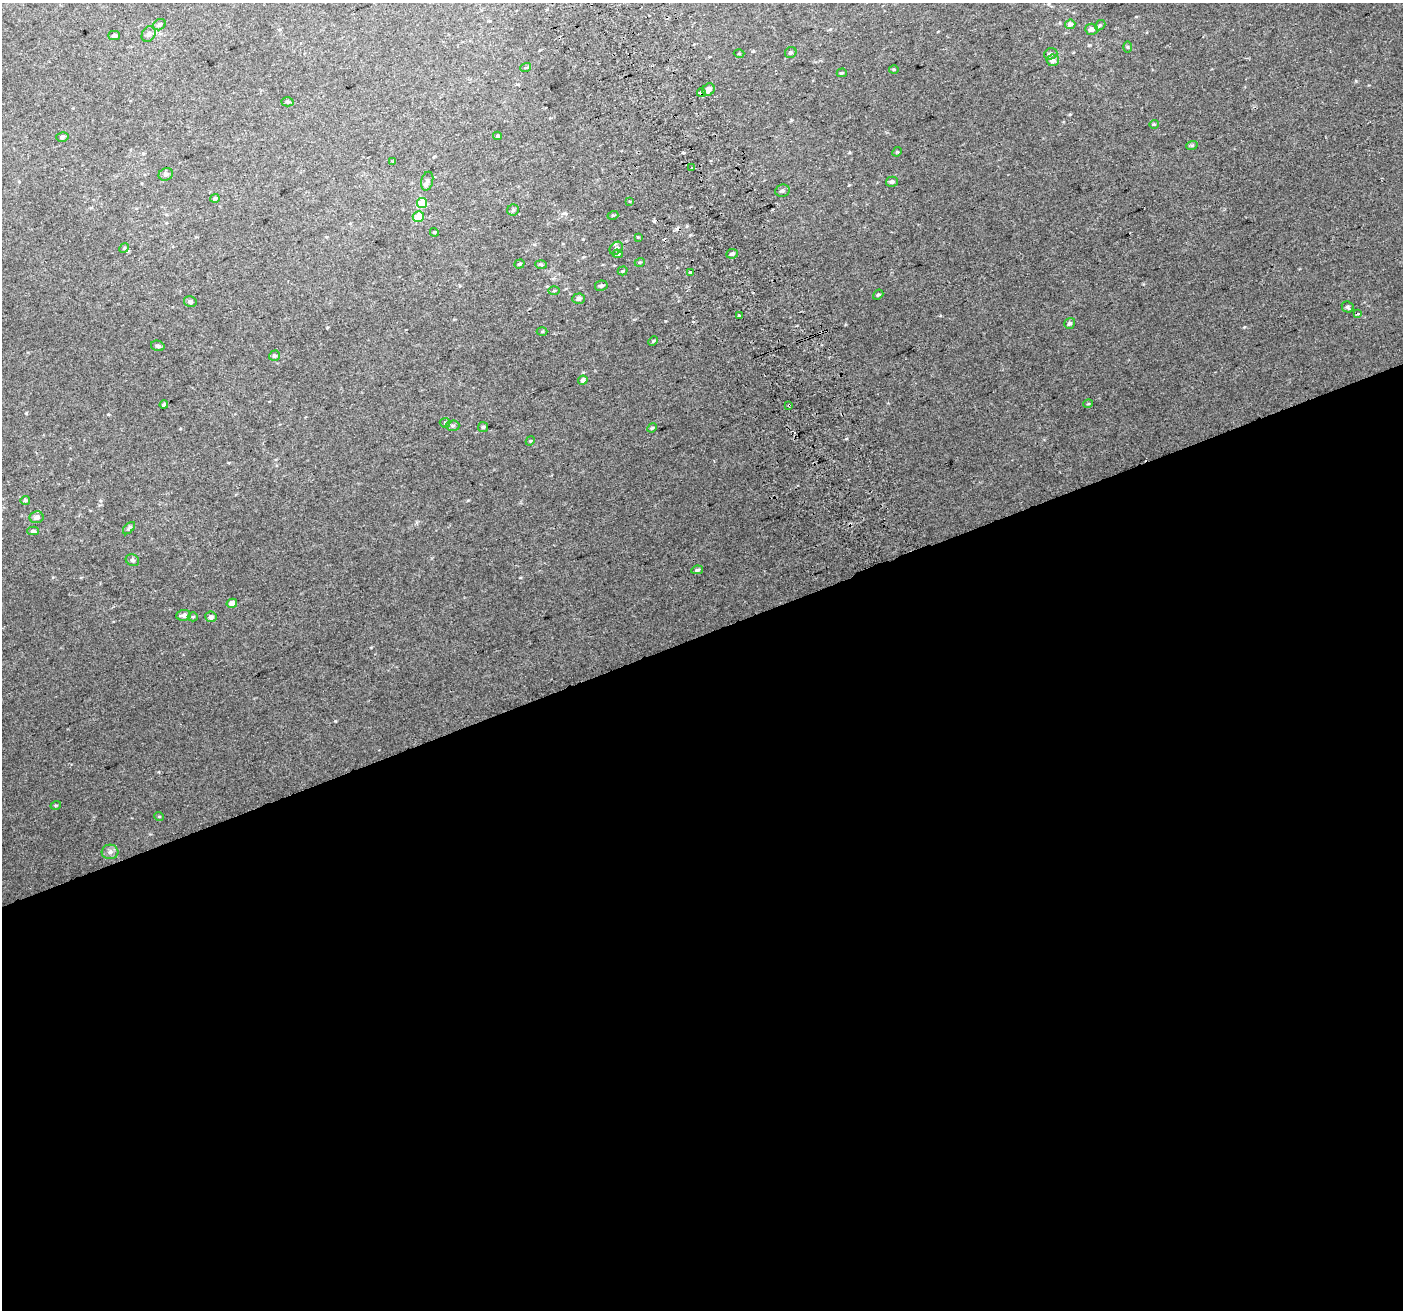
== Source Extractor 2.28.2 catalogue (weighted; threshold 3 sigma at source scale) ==
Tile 15 of 4 x 4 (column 3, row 4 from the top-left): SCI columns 2847-4247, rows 159-1466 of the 5688 x 5494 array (HDU 1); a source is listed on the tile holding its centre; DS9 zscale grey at full resolution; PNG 1405 x 1312 px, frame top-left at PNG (2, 3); each listed source drawn as its Kron ellipse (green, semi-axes under 4 px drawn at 4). Shown black and unused: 52% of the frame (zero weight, under 2 of 3 exposures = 2% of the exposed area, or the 3 px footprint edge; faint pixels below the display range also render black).
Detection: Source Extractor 2.28.2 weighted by HDU 2 'WHT'; one run over the whole footprint, this tile lists its part. Background 0.0744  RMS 0.014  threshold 0.063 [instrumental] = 3 sigma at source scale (4.5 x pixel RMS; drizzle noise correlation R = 1.50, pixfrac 1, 0.0396/0.0396 arcsec/px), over >= 5 px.
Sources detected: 84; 3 cosmic-ray / hot-pixel residue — neither listed nor drawn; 1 inside a brighter listed object's ellipse — not listed separately; the other 80 listed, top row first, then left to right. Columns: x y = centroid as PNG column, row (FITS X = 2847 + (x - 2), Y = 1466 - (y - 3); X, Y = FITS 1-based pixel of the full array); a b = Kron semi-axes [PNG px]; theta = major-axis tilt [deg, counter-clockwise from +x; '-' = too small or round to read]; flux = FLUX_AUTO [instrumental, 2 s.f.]
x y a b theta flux
1070 24 5 4 - 5.9
159 25 7 5 32 3
1100 25 6 4 42 1.9
1091 29 6 5 - 5.9
149 34 8 6 64 3.9
114 35 5 4 - 2.7
1128 47 6 4 -90 1.5
791 52 6 5 - 2.5
739 53 5 3 - 1.2
1051 54 7 5 19 4
1053 60 6 6 - 6.8
526 67 5 3 - 1.4
894 70 5 3 - 1.4
842 73 5 4 - 1.5
709 90 7 5 49 7.7
701 93 4 3 - 100
288 102 6 4 3 2.1
1154 124 4 4 - 1.4
498 136 4 3 - 2.1
62 137 6 5 - 2.4
1192 145 6 4 19 1.7
897 152 5 4 - 1.3
393 162 3 2 - 1.9
692 168 3 2 - 1.6
166 174 7 6 - 3.4
427 181 9 6 75 3.8
892 182 6 5 - 3
782 191 7 6 - 3.1
215 198 5 4 - 2
630 201 3 3 - 3
422 203 5 5 - 34
513 210 6 5 - 2.5
613 215 5 3 - 1.3
418 216 6 5 - 21
434 232 4 3 - 1.1
638 237 4 3 - 0.98
124 248 5 4 - 1.6
616 248 7 5 43 3.7
618 254 5 4 - 1.8
732 254 6 4 9 3.1
640 262 5 3 - 1.3
519 264 5 4 - 1.9
541 265 6 4 -3 1.6
623 271 5 4 - 1.6
690 272 3 3 - 31
601 286 6 5 - 2.9
554 291 5 3 - 1.4
878 295 5 4 - 1.9
579 299 6 5 - 4.2
190 302 6 5 - 3.2
1348 307 6 5 - 2.3
1358 313 4 3 - 1.5
739 315 3 3 - 2.2
1070 323 6 5 - 3.1
542 331 5 3 - 1.4
653 341 5 3 - 1.3
158 346 7 5 -15 2.3
274 356 5 5 - 2.7
583 380 5 4 - 5
1088 404 5 3 - 0.95
164 405 4 3 - 2.2
789 405 3 2 - 1.9
445 423 5 5 - 1.9
453 426 7 5 2 2.8
483 427 5 5 - 2
652 428 5 4 - 1.6
530 441 5 3 - 1.1
25 500 5 4 - 2.1
37 517 7 6 - 5.5
129 528 7 4 45 2.3
33 531 6 4 0 2.8
132 560 7 5 -28 3
697 570 6 4 10 2.5
232 603 5 4 - 11
184 615 7 5 6 6.1
193 617 5 4 - 1.6
211 617 5 5 - 4.4
56 805 5 3 - 1.2
159 816 5 3 - 1.1
110 852 8 7 - 4.7
Overlapping masked pixels (flux is a lower limit): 2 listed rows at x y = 701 93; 789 405
Unlisted compact peaks at least as high as the median listed source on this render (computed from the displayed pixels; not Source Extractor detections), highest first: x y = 335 721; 1244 327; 26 413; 1356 81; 665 321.